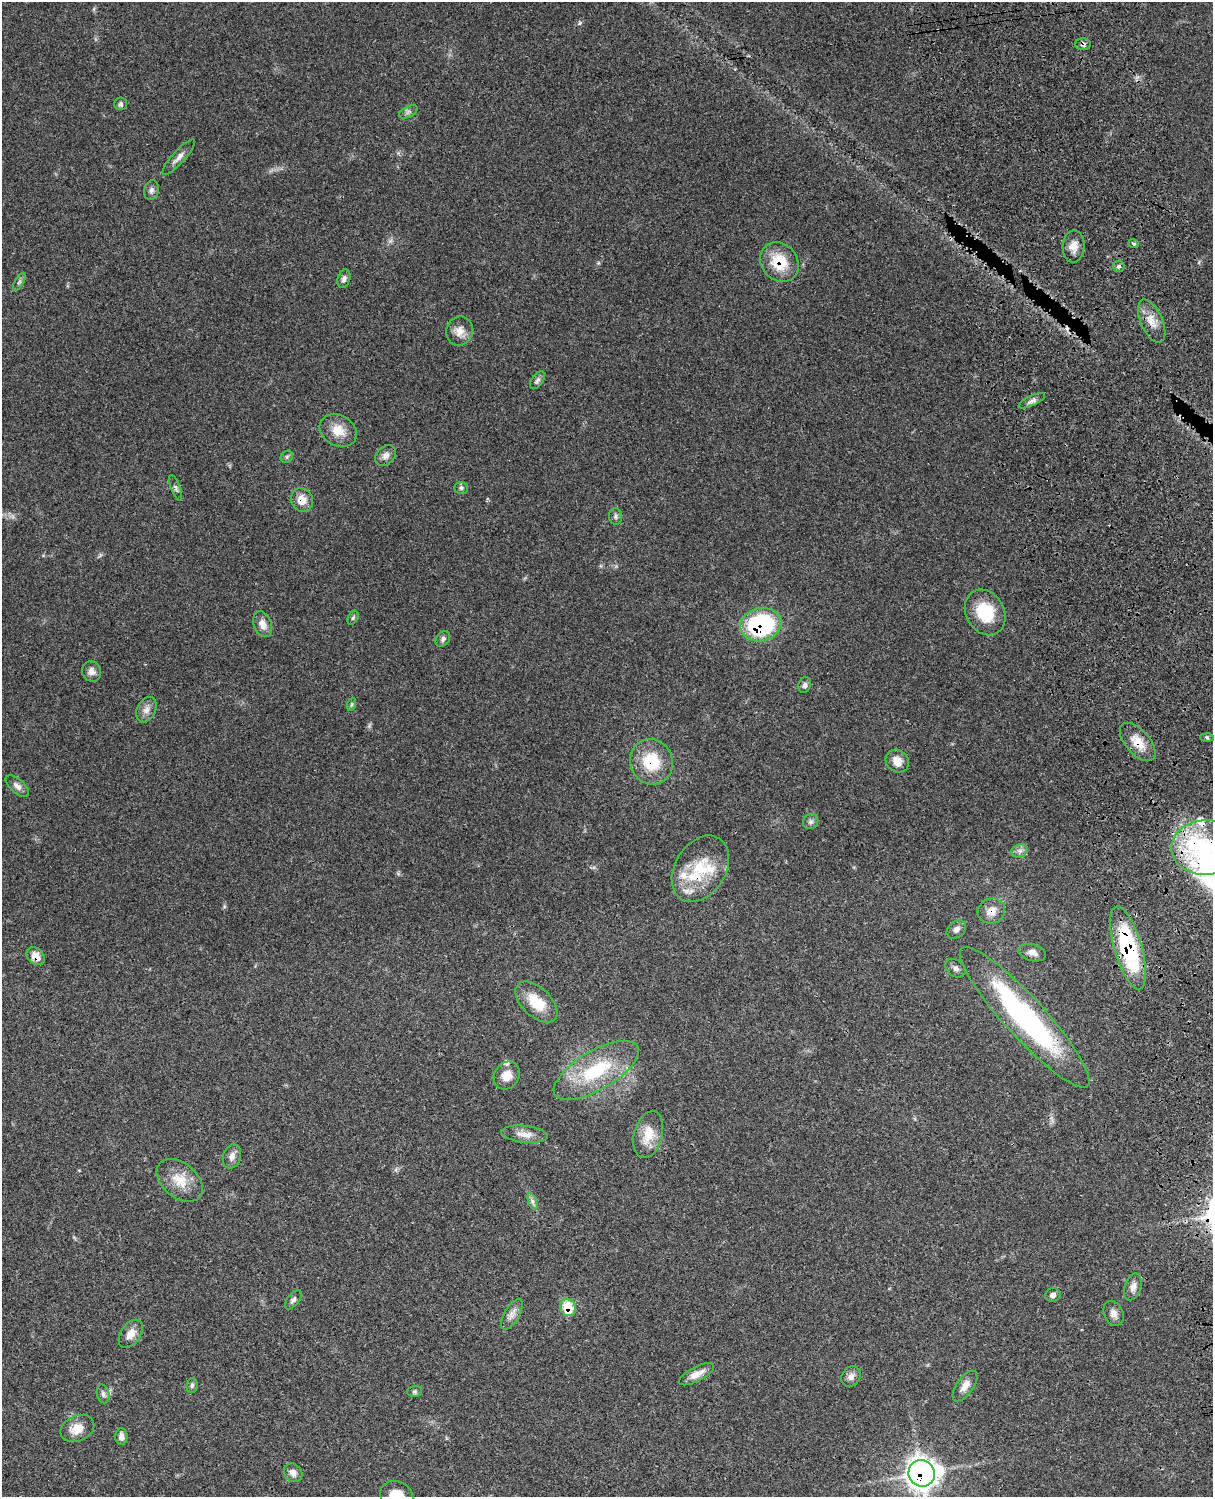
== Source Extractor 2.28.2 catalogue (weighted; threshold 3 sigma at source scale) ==
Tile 6 of 4 x 3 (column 2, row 2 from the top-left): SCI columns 1335-2545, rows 1770-3264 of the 5085 x 4922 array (HDU 1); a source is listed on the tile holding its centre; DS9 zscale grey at full resolution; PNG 1215 x 1499 px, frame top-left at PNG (2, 2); each listed source drawn as its Kron ellipse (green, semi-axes under 4 px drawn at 4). Shown black and unused: <1% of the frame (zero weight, under 3 of 4 exposures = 6% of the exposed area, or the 3 px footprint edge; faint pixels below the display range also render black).
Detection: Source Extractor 2.28.2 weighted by HDU 2 'WHT'; one run over the whole footprint, this tile lists its part. Background 0.107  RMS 0.0066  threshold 0.0295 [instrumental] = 3 sigma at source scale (4.5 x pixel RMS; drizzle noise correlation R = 1.50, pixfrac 1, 0.05/0.05 arcsec/px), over >= 5 px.
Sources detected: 77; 4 inside a brighter listed object's ellipse — not listed separately; the other 73 listed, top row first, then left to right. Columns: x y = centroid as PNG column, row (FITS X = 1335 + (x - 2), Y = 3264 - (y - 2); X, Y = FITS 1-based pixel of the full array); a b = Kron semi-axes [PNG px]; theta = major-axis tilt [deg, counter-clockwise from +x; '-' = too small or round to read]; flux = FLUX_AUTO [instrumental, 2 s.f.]
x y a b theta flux
1083 44 8 6 1 1.7
121 104 6 6 - 1.5
408 112 10 5 27 1.8
179 157 23 6 48 4
151 190 10 7 77 2.3
1133 244 5 4 - 1.1
1074 246 16 11 87 6.5
779 262 21 18 -50 20
1119 266 6 5 - 1.2
344 279 9 6 72 2.2
19 282 10 4 60 1.6
1152 321 23 11 -66 8.4
459 331 14 13 - 6.4
537 380 10 5 53 1.9
1032 401 14 5 25 2.5
338 431 19 15 -30 11
386 455 12 8 44 3.7
287 457 7 5 46 1.2
176 488 14 4 -69 1.8
461 488 7 6 - 1.4
302 500 12 10 -66 7.7
615 516 8 6 -82 1.8
985 612 24 19 -60 24
353 618 7 5 62 1.2
262 624 13 9 -70 5.1
761 625 21 16 14 86
443 639 9 6 54 2
92 671 10 9 - 3.7
805 685 8 6 76 1.8
352 704 7 4 71 1
146 710 13 9 64 4.2
1207 737 6 4 -2 1
1138 742 23 12 -48 10
897 761 12 10 -43 6.8
651 762 23 21 -65 25
17 786 14 7 -41 3.4
811 821 8 7 - 2
1206 847 34 27 2 51
1020 851 8 6 20 2.4
700 869 36 25 58 32
991 911 14 12 23 6.7
956 929 10 8 39 3
1128 948 43 13 -74 69
1032 953 14 8 -16 3.9
36 956 10 7 -42 5.7
955 968 11 8 -38 2.6
536 1002 25 14 -44 17
1025 1017 93 20 -48 140
596 1070 48 19 30 43
507 1075 14 12 54 7.7
525 1134 23 8 -6 6.5
648 1134 24 14 75 13
232 1156 12 8 71 3.9
180 1180 26 17 -40 14
532 1201 9 4 -71 1.9
1133 1287 14 8 71 3.9
1053 1295 7 6 - 2.3
293 1300 11 5 52 2.1
568 1308 9 7 -58 19
1113 1313 13 9 -65 3.8
512 1314 17 7 60 4.3
131 1334 16 10 55 5.8
696 1374 19 7 27 6.7
851 1376 11 9 52 3.6
192 1386 7 5 85 1.4
965 1386 18 8 54 5.4
414 1391 7 5 2 1.3
103 1394 9 6 -75 2.3
77 1428 18 12 24 9.4
121 1436 8 6 -88 2.9
293 1473 10 8 -47 4
922 1473 13 13 - 600
397 1496 17 14 -29 12
Overlapping masked pixels (flux is a lower limit): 15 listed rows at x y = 1083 44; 779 262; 1152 321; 302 500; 761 625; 1138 742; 651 762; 1206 847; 700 869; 991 911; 1128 948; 36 956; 1025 1017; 568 1308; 922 1473
Isophote crosses this tile's border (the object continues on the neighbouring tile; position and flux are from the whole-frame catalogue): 2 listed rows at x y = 1206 847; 397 1496